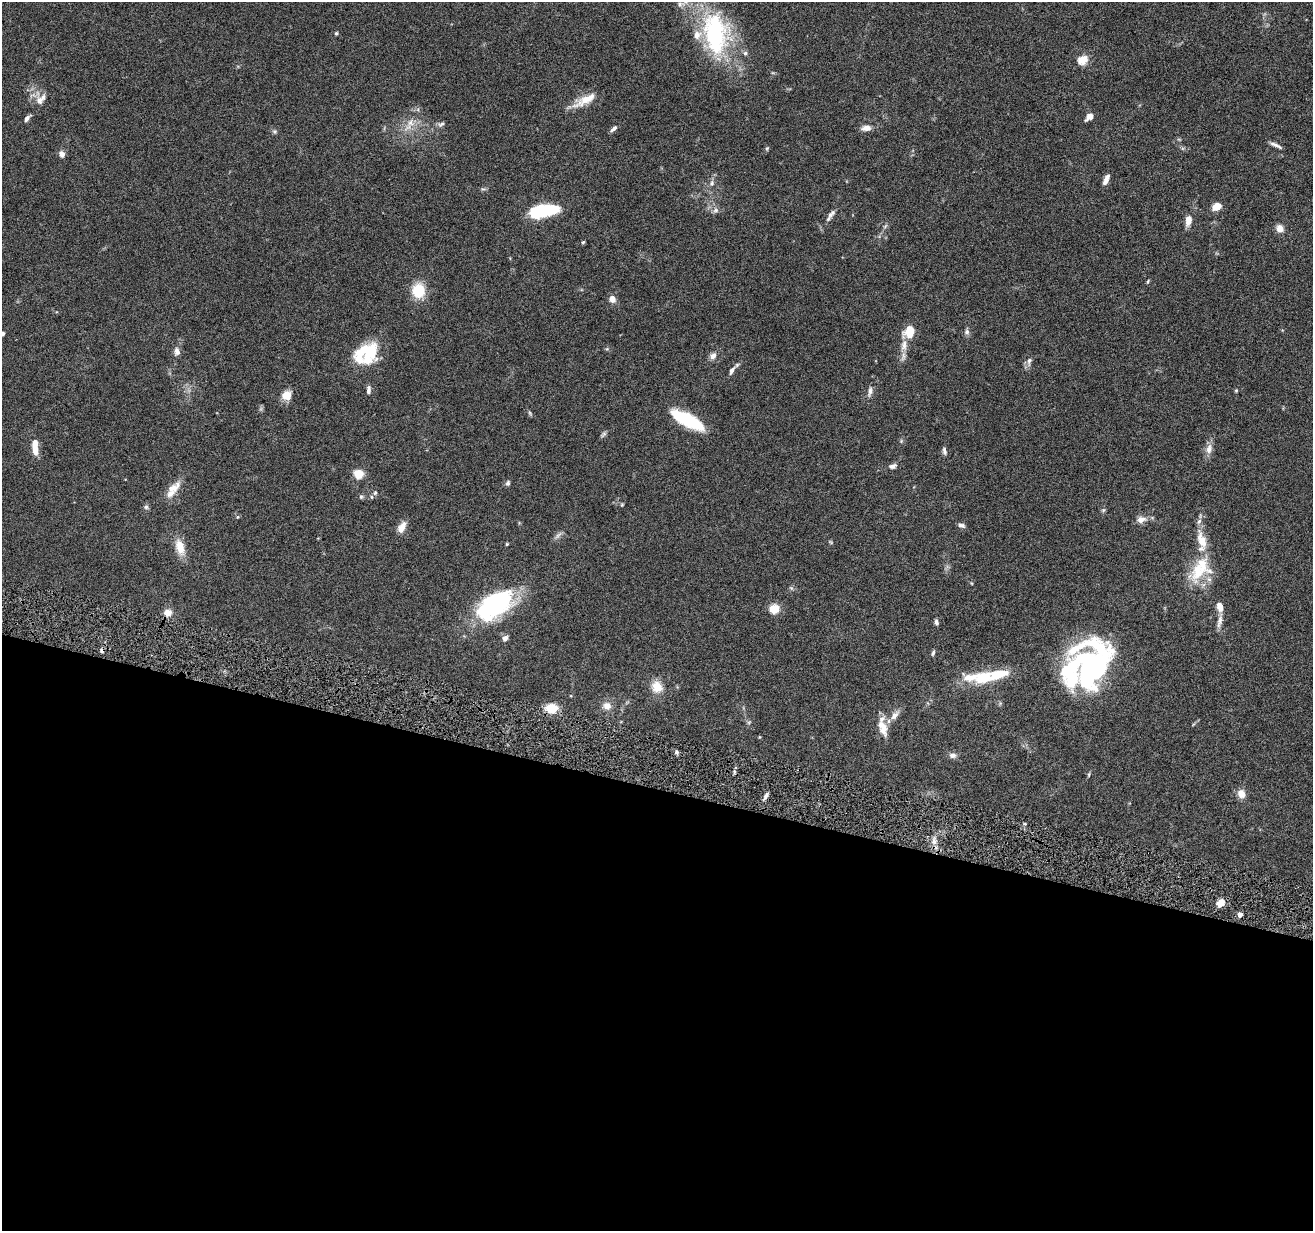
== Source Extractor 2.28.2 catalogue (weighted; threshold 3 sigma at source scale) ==
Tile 14 of 4 x 4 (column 2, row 4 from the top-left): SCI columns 1314-2624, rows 255-1483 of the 5245 x 5297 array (HDU 1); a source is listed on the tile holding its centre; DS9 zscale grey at full resolution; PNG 1315 x 1233 px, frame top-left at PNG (2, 2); no overlay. Shown black and unused: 36% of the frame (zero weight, under 4 of 8 exposures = <1% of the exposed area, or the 3 px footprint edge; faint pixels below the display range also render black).
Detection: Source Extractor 2.28.2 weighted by HDU 2 'WHT'; one run over the whole footprint, this tile lists its part. Background 0.0769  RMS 0.0044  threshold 0.0181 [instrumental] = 3 sigma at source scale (4.09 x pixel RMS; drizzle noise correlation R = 1.36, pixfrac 0.8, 0.05/0.05 arcsec/px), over >= 5 px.
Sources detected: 112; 2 too faint to see at this stretch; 2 inside a brighter object's white glare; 1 cosmic-ray / hot-pixel residue — not listed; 15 inside a brighter listed object's ellipse — not listed separately; the other 92 listed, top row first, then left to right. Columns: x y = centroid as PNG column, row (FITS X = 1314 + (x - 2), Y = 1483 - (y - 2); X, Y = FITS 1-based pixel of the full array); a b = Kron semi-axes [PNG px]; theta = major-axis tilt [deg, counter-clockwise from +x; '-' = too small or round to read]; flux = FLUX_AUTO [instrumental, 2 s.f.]
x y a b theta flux
681 4 15 7 21 2.3
336 33 5 4 - 0.53
715 34 54 31 -84 53
1083 60 14 11 33 4.3
41 99 17 9 46 3.5
585 100 33 10 28 7
1089 117 9 6 42 2.6
27 118 8 4 49 1.5
410 123 15 10 61 4.3
441 124 10 5 25 1.1
614 128 10 4 41 1.3
866 128 10 6 5 3.1
274 131 6 6 - 0.77
1276 145 15 4 -25 1.7
767 148 6 4 78 0.55
62 154 8 6 -65 2
1106 180 11 5 68 2.6
712 183 7 6 - 1.1
1217 206 10 7 27 4.1
544 210 28 11 8 29
716 210 8 6 1 1.4
831 214 13 6 47 1.9
1188 220 11 6 80 3.9
885 226 8 4 38 0.69
1280 228 9 8 - 3.1
583 242 4 4 - 0.54
1148 281 6 3 60 0.46
418 291 14 12 84 12
612 299 9 7 -71 2.5
909 332 11 9 58 9.2
967 332 8 7 - 1.2
2 334 4 3 - 1.4
904 345 18 9 84 4.3
368 350 25 21 22 14
177 352 11 8 -89 2
713 356 9 7 52 1.9
1029 361 12 6 83 1.7
732 371 11 5 60 1.6
368 390 11 5 87 1.5
1236 390 5 4 - 0.44
870 392 16 5 80 1.7
287 395 10 9 - 5.5
687 420 39 13 -28 19
604 434 10 5 56 0.88
901 441 5 5 - 0.52
1209 449 16 9 80 2.9
35 450 11 7 -83 4.3
944 451 10 5 -81 1.1
893 466 10 6 13 1.5
359 474 9 8 - 6.3
508 483 7 5 71 0.93
174 488 23 10 37 4.9
375 493 7 5 74 0.94
361 497 6 5 - 0.7
622 505 5 4 - 0.44
146 507 7 6 - 0.91
1103 510 6 5 - 0.65
237 517 5 4 - 0.51
1141 520 10 8 13 3.1
1199 521 9 5 62 1.3
961 525 9 5 -23 1.3
402 527 14 7 61 3.8
831 542 7 4 -32 0.48
507 544 4 3 - 0.49
180 547 22 11 -74 6.1
1198 571 36 19 66 16
791 588 5 5 - 0.65
494 605 43 22 33 53
1220 607 9 6 -71 3.7
774 609 8 7 - 8.4
168 613 7 6 - 4.2
1220 621 21 6 80 2.6
936 622 7 5 -79 1.1
505 638 7 6 - 1.8
933 653 7 4 74 0.79
1078 661 58 22 45 38
983 678 25 16 16 12
657 687 16 13 -64 6.1
607 706 11 10 - 3.3
552 708 11 8 -5 9.7
895 715 16 8 48 2.9
749 722 6 4 44 0.64
883 728 22 10 -72 5.5
759 737 5 3 - 0.31
676 752 6 4 -90 0.76
953 755 10 7 1 1.6
1089 775 7 3 82 0.49
1241 794 10 8 -67 3.5
766 796 10 4 63 1.4
934 841 9 7 84 2.4
1221 903 8 6 46 5.5
1240 915 4 4 - 2.9
Isophote crosses this tile's border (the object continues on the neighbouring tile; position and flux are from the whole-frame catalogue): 2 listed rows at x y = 715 34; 2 334